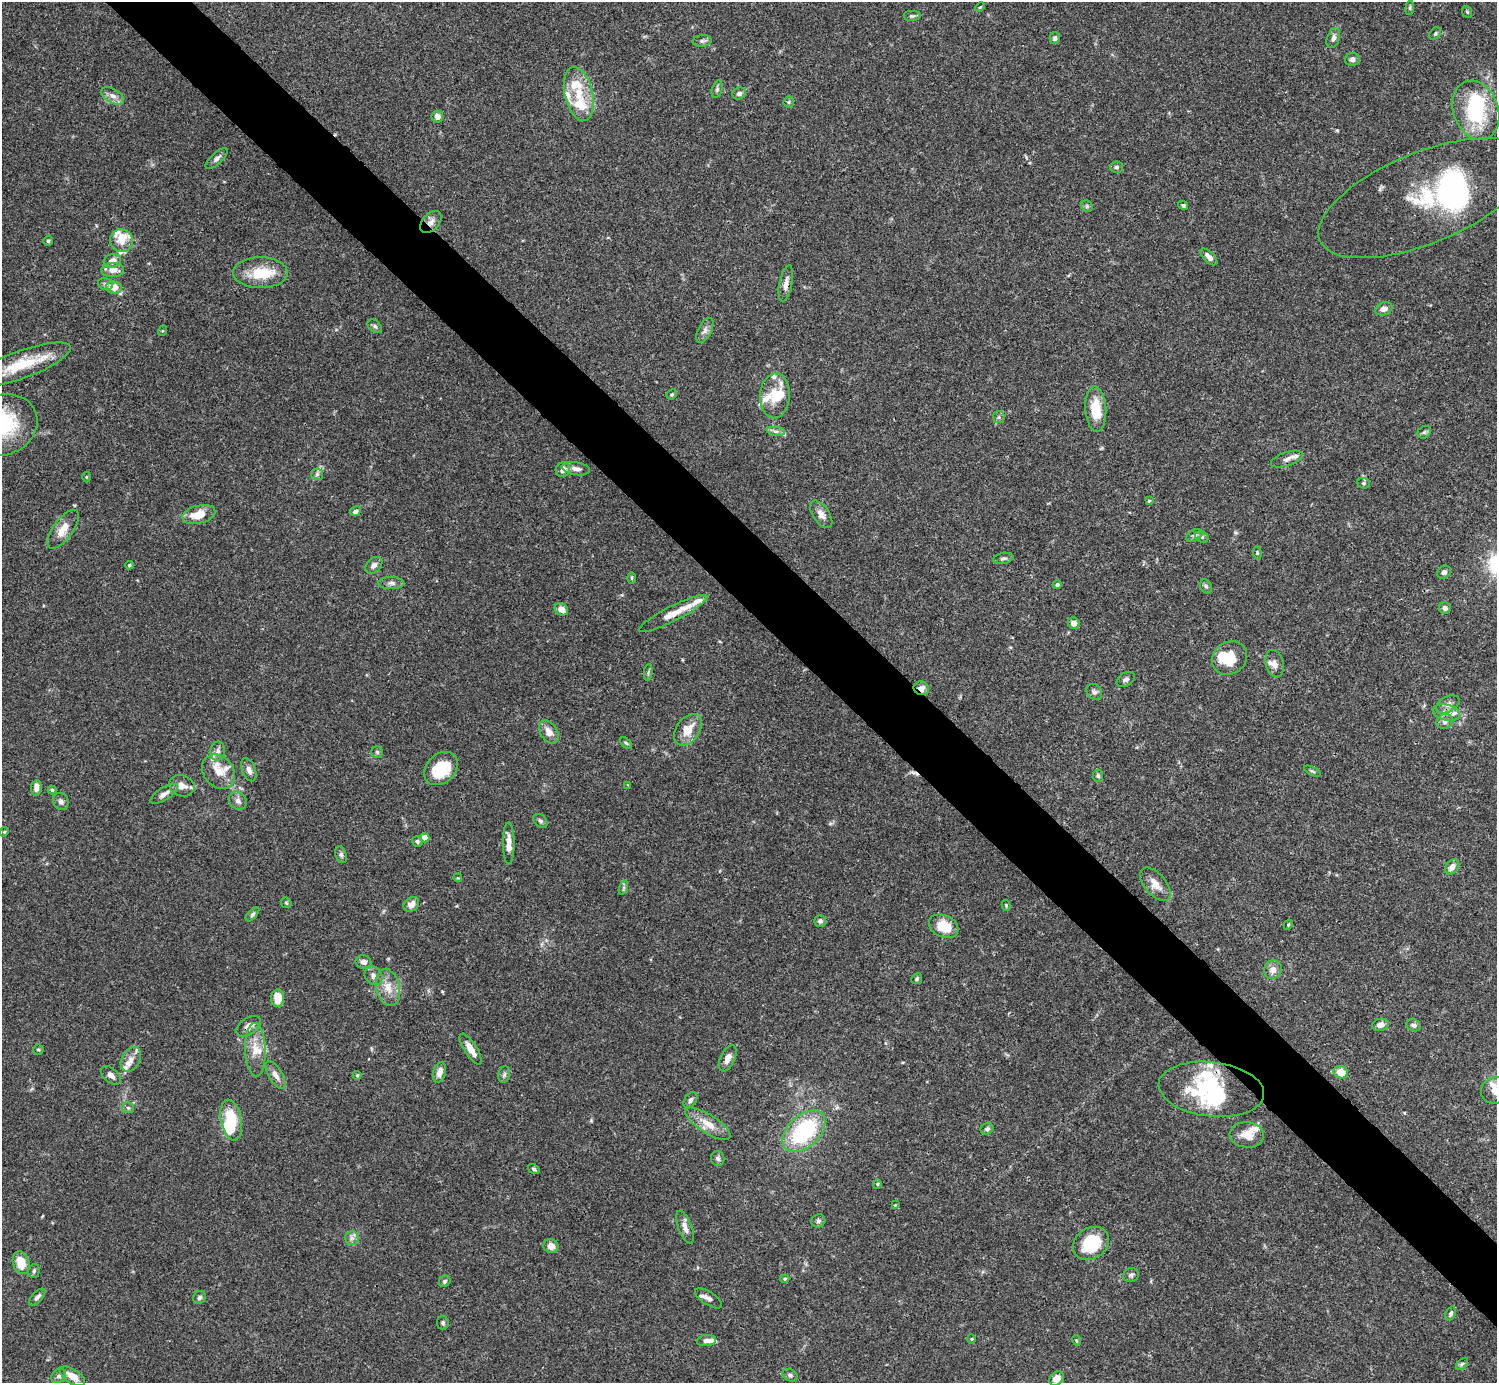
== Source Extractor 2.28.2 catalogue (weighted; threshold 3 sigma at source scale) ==
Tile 6 of 4 x 4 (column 2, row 2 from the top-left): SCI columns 1495-2989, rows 2920-4300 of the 5981 x 5981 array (HDU 1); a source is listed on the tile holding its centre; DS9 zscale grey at full resolution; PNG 1499 x 1385 px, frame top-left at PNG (2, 2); each listed source drawn as its Kron ellipse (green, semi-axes under 4 px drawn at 4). Shown black and unused: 5% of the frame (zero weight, under 3 of 4 exposures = <1% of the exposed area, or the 3 px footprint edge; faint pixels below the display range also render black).
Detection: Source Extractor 2.28.2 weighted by HDU 2 'WHT'; one run over the whole footprint, this tile lists its part. Background 0.0728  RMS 0.0032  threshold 0.0145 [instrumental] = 3 sigma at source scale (4.5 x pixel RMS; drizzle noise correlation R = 1.50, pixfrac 1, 0.05/0.05 arcsec/px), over >= 5 px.
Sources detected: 202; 6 inside a brighter object's white glare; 1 cosmic-ray / hot-pixel residue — neither listed nor drawn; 27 inside a brighter listed object's ellipse — not listed separately; the other 168 listed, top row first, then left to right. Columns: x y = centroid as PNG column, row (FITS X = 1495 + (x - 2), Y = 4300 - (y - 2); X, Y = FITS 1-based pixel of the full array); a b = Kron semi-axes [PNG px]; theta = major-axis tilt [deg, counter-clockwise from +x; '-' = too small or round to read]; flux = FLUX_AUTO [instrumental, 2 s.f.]
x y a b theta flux
980 7 5 3 - 0.31
1410 8 7 3 82 0.45
1467 12 6 4 -67 0.48
912 16 9 5 0 0.68
1435 33 7 5 51 0.58
1055 38 6 5 - 0.79
1333 38 10 6 69 1.2
702 41 9 6 9 0.86
1352 59 7 6 - 1.3
717 89 9 5 75 0.72
739 93 7 6 - 1.2
579 94 28 14 -77 8.2
113 96 12 7 -30 1.9
789 102 5 5 - 0.48
1476 110 30 22 -70 25
437 117 6 6 - 1.7
217 159 14 5 43 1.3
1116 167 6 5 - 0.65
1424 198 112 45 22 50
1183 205 5 4 - 0.65
1087 206 6 5 - 0.52
431 222 13 8 47 1.9
48 241 5 4 - 0.57
122 241 12 11 - 3.6
1209 257 10 5 -44 1.7
112 261 9 6 17 2.1
113 270 11 7 3 2.3
260 273 27 15 0 10
786 283 18 6 79 2
105 284 8 5 -17 0.87
114 287 8 6 -7 4.2
1384 309 9 6 21 2
375 326 8 5 -40 0.7
705 330 13 6 63 1.5
162 331 5 3 - 0.27
20 365 54 13 20 14
672 394 5 5 - 0.48
775 396 22 15 87 7.2
1096 409 22 10 -86 9.2
999 417 6 5 - 0.65
3 425 35 30 24 24
776 431 9 4 -8 0.98
1424 432 7 5 44 0.62
1287 459 16 6 19 1.7
563 469 8 7 - 2.2
576 469 14 6 -9 1.8
317 474 6 6 - 0.76
86 477 5 3 - 0.28
1364 483 6 5 - 0.55
1149 501 4 4 - 0.38
355 511 6 5 - 1
821 514 16 8 -56 2.1
199 515 17 9 14 5.7
63 529 23 10 54 4.2
1194 535 8 5 29 0.8
1202 537 7 5 -26 0.6
1257 553 6 4 -84 0.42
1003 558 10 5 11 0.78
129 565 4 3 - 0.39
374 565 10 7 44 1.4
1444 572 7 6 - 1.2
632 578 6 4 -89 0.4
391 583 13 6 -1 1.3
1057 585 4 4 - 0.79
1206 586 7 5 -66 0.75
1445 608 6 5 - 1.1
561 609 7 6 - 2.8
673 613 38 7 27 5.5
1074 623 6 5 - 2.2
1229 658 18 16 39 8.1
1275 664 14 9 -76 2.2
648 672 8 3 85 0.52
1126 679 10 6 30 1.1
921 688 8 6 -24 2.4
1094 692 9 7 -48 0.95
1448 704 13 7 28 1.9
1447 712 13 8 -16 2.3
1445 721 8 7 - 1.4
688 730 18 11 53 5.4
549 732 13 8 -58 3
626 743 7 4 -44 0.45
218 751 9 7 80 1.3
377 752 6 5 - 0.51
441 768 19 14 44 11
249 770 12 6 -69 1.7
1312 771 9 4 -26 0.52
219 772 18 15 -51 4.6
1098 776 6 5 - 0.51
628 785 4 3 - 0.24
182 786 13 10 -21 2.8
36 788 8 5 83 2
52 790 4 4 - 0.44
164 794 16 6 32 2.1
238 801 10 8 -47 1.4
61 802 9 7 -61 1.2
540 821 8 6 -43 0.77
4 832 5 4 - 0.36
425 838 4 4 - 4.5
417 841 6 5 - 0.57
509 843 21 5 -90 3.1
341 855 8 5 -70 0.81
1452 867 8 6 48 2
458 878 4 3 - 0.25
1155 884 20 10 -49 3.3
623 888 7 4 71 0.62
286 903 6 5 - 0.42
411 904 8 6 38 1.9
1006 905 5 4 - 0.47
252 914 9 4 49 0.63
820 921 6 6 - 0.98
1288 925 5 3 - 0.32
944 926 15 11 -26 8.3
363 962 8 7 - 1.7
1273 970 9 8 - 2.2
373 976 10 8 -52 1.7
917 979 6 5 - 0.62
388 987 19 11 -76 4.4
278 998 9 6 87 6.1
1380 1025 8 6 13 1.9
1414 1025 7 6 - 1
249 1026 14 8 35 2.1
38 1049 5 5 - 0.49
471 1049 18 6 -57 3.4
255 1050 27 10 -88 5.2
728 1058 14 7 65 2.3
131 1059 13 9 62 2.7
439 1072 10 6 73 2.3
1341 1072 7 6 - 4.6
111 1075 12 7 -42 1.6
275 1075 16 7 -59 2.3
357 1075 4 4 - 0.32
504 1075 8 6 74 0.79
1211 1089 53 27 -7 28
1495 1090 14 13 - 3.7
690 1100 9 5 54 1.2
128 1108 6 5 - 0.64
231 1120 21 10 -79 11
708 1124 26 9 -32 5
987 1129 6 5 - 0.82
804 1131 25 16 43 31
1247 1135 17 13 -4 4.5
718 1158 7 6 - 0.88
534 1169 6 4 -33 0.57
877 1184 5 4 - 0.39
895 1205 4 3 - 0.26
818 1221 7 6 - 0.8
685 1227 17 6 -69 2.2
352 1238 7 6 - 1.1
1091 1243 19 15 34 15
551 1246 7 6 - 2.7
21 1263 11 8 -73 5.5
34 1271 7 5 72 0.71
1131 1275 8 7 - 0.84
785 1279 4 3 - 0.39
445 1281 6 5 - 0.69
37 1297 10 5 47 1.1
199 1297 7 6 - 0.81
708 1298 15 6 -33 1.6
1451 1313 7 5 67 0.72
443 1323 7 6 - 0.7
972 1339 5 3 - 0.3
1076 1340 5 3 - 0.32
707 1341 9 5 7 1.3
1462 1364 7 4 45 0.6
790 1375 8 5 -27 0.78
59 1376 8 6 44 0.91
72 1376 14 7 -33 3.6
1056 1378 8 6 43 2.6
Overlapping masked pixels (flux is a lower limit): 4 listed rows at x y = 431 222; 786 283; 921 688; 249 1026
Isophote crosses this tile's border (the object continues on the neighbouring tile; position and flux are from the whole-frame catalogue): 3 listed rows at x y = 1424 198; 3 425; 1495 1090